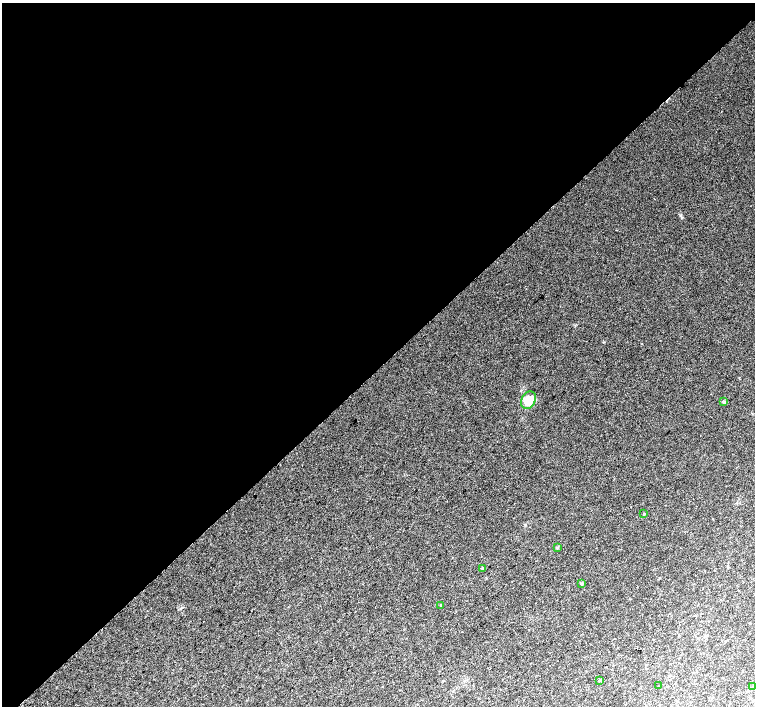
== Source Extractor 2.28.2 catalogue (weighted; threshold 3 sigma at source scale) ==
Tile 2 of 4 x 4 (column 2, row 1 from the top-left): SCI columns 1546-3051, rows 4481-5888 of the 6096 x 6079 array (HDU 1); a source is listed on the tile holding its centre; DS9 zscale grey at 2 x 2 block average (1 PNG px = mean of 2 x 2 image px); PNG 757 x 708 px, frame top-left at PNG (2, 3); each listed source drawn as its Kron ellipse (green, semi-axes under 4 px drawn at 4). Shown black and unused: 52% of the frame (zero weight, under 2 of 3 exposures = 2% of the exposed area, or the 3 px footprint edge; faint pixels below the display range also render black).
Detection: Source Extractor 2.28.2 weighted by HDU 2 'WHT'; one run over the whole footprint, this tile lists its part. Background 0.0504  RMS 0.012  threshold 0.055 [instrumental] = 3 sigma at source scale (4.5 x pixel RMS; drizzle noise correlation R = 1.50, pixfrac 1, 0.0396/0.0396 arcsec/px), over >= 5 px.
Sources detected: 11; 1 cosmic-ray / hot-pixel residue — neither listed nor drawn; the other 10 listed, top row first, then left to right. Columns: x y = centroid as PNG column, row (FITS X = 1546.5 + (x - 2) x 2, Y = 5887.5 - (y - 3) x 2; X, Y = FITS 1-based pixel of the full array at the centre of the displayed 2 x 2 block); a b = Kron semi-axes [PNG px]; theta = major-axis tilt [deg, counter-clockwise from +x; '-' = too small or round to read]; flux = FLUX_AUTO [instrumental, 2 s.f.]
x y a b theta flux
528 400 9 7 61 41
724 402 4 3 - 4.5
644 514 3 2 - 2.9
557 547 4 3 - 2.8
483 568 3 2 - 1.9
581 584 3 3 - 3
441 605 3 2 - 1.4
600 680 3 3 - 2.8
659 686 2 2 - 2.1
752 687 4 3 - 3
Diffuse or blended objects may show on this block-average render without a row.